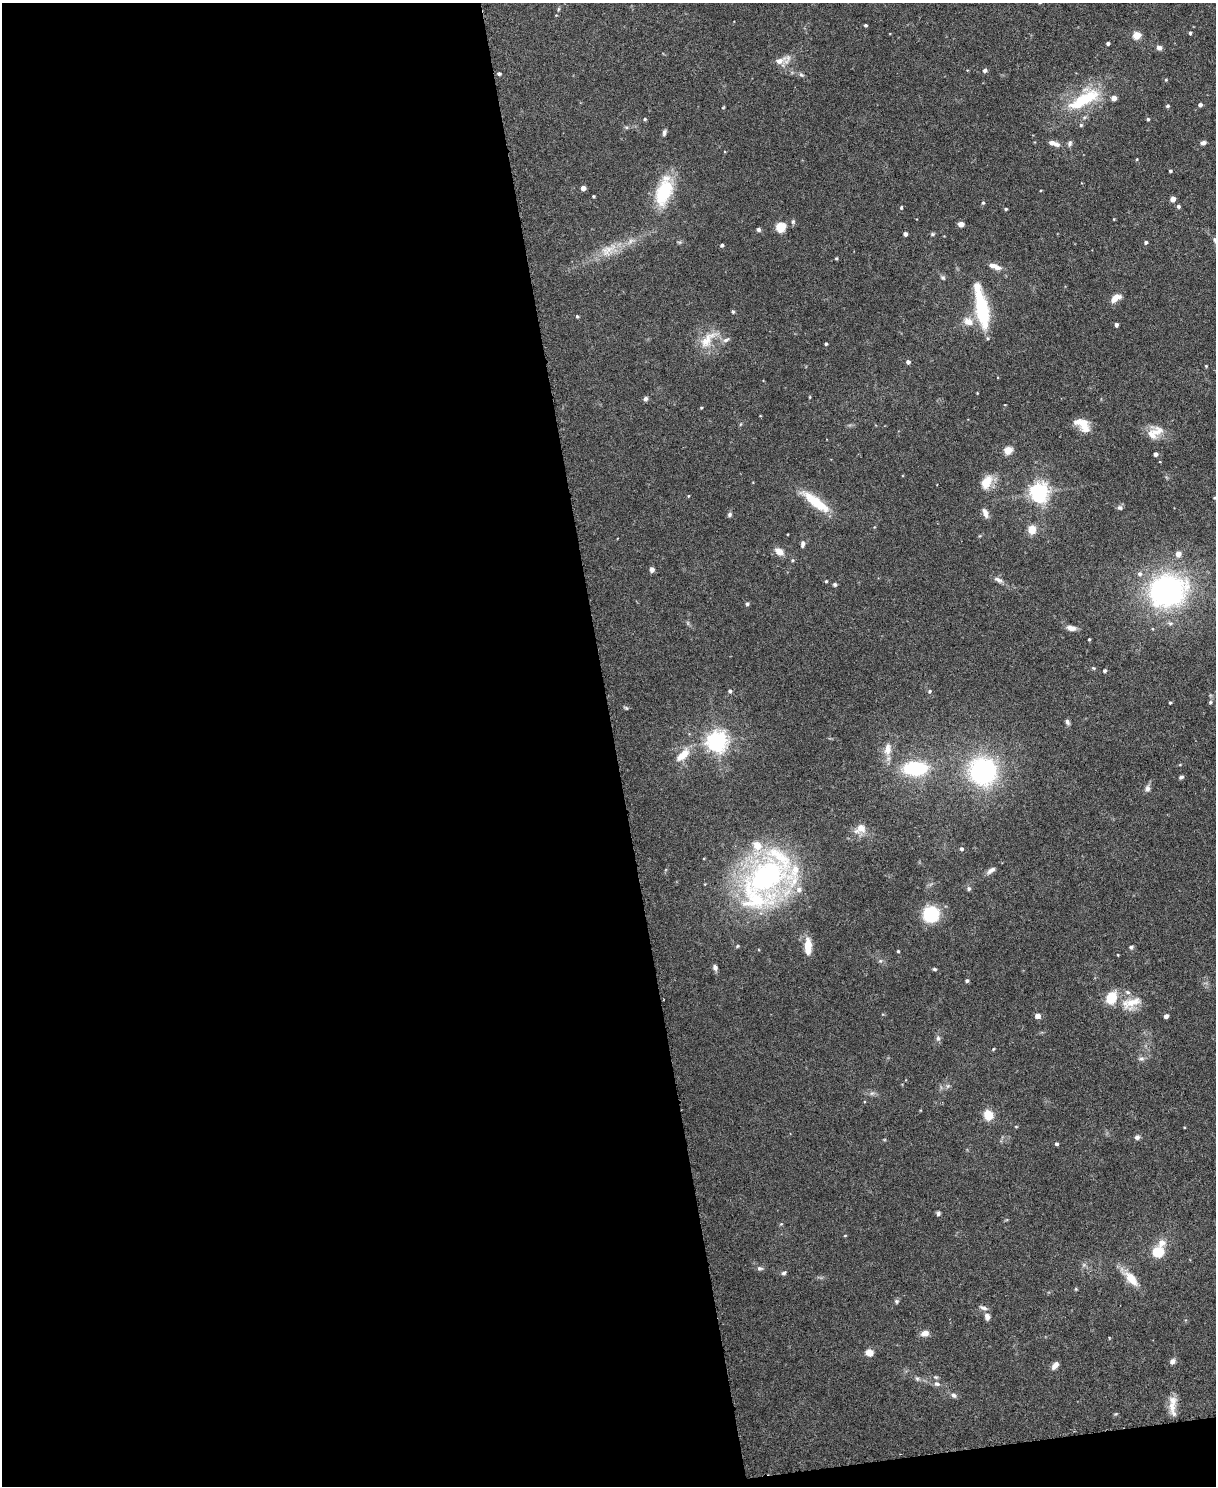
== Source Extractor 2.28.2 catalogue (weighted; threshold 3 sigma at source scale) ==
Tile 9 of 4 x 3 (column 1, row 3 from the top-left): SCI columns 3-1216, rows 135-1618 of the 4863 x 4841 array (HDU 1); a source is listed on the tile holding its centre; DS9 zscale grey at full resolution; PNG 1218 x 1488 px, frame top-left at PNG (2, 3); no overlay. Shown black and unused: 51% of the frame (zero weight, under 3 of 6 exposures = <1% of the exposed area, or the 3 px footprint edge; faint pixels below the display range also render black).
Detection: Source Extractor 2.28.2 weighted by HDU 2 'WHT'; one run over the whole footprint, this tile lists its part. Background 0.12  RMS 0.0041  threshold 0.0169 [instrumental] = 3 sigma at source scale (4.09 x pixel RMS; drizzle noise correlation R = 1.36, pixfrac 0.8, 0.05/0.05 arcsec/px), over >= 5 px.
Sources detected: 157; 9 inside a brighter listed object's ellipse — not listed separately; the other 148 listed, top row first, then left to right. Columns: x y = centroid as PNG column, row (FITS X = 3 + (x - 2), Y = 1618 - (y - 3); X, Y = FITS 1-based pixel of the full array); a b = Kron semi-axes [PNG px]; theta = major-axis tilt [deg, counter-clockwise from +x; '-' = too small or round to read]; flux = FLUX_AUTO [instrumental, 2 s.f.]
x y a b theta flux
558 9 6 4 88 0.49
865 25 4 3 - 0.6
1190 33 4 4 - 0.67
1137 35 5 5 - 12
1108 43 4 3 - 0.91
1159 48 6 5 - 1.6
780 61 17 8 23 3.5
985 70 6 5 - 0.82
499 74 5 4 - 0.79
801 75 7 5 -42 0.77
1166 80 5 4 - 0.43
1114 98 4 4 - 2.9
1084 99 47 17 31 23
1200 105 4 4 - 1.2
1167 106 4 4 - 0.66
723 108 4 3 - 0.29
645 119 4 3 - 0.45
1148 119 4 3 - 0.57
1081 125 5 4 - 0.62
664 133 9 5 78 0.96
1052 143 9 6 -9 1.9
1203 143 6 5 - 1.2
1069 144 9 6 67 1
1137 159 4 3 - 0.29
1170 171 3 3 - 0.57
583 188 4 4 - 2.8
664 192 27 13 72 25
593 196 3 3 - 0.43
1173 199 4 4 - 3.2
983 203 5 4 - 0.54
1178 206 5 4 - 0.79
901 208 5 4 - 0.5
1006 209 4 3 - 0.53
1114 219 4 3 - 0.28
793 222 7 5 70 0.67
961 224 5 5 - 2.1
781 227 5 5 - 22
758 229 4 4 - 1.1
905 234 4 4 - 1.5
932 234 6 5 - 0.56
1215 241 9 5 -59 1.1
1146 242 4 4 - 0.74
722 245 4 4 - 0.72
608 250 30 12 30 8.3
836 258 4 3 - 0.45
996 267 14 7 -26 2.5
943 277 8 5 -48 0.76
1115 298 12 7 33 3.5
982 308 49 12 -79 25
733 312 4 4 - 0.5
577 316 4 4 - 0.48
968 321 14 10 -28 4.2
1116 325 4 4 - 1.1
707 340 32 14 47 8
726 340 10 5 25 1.2
826 344 3 3 - 0.6
908 362 4 4 - 1.2
1206 366 4 3 - 0.37
810 397 4 3 - 0.3
645 399 6 5 - 1
701 408 4 3 - 0.34
1082 425 20 11 -40 6.3
1155 433 24 13 31 5.7
1008 450 5 5 - 13
1156 454 4 4 - 1.4
986 482 19 11 61 6.5
1039 492 6 6 - 200
688 496 4 3 - 0.33
815 502 42 11 -37 12
1120 508 7 6 - 0.97
985 513 13 6 -69 2.1
729 515 6 5 - 0.78
1032 530 10 8 84 4.4
802 544 8 5 85 1.2
779 552 11 8 -33 3.2
1178 554 5 5 - 2.9
792 560 5 4 - 0.5
652 570 5 5 - 1.6
998 580 14 6 -24 1.6
826 581 4 4 - 0.45
835 585 5 5 - 0.66
1168 591 38 31 13 81
747 604 5 4 - 0.65
1071 628 12 6 -8 2.2
1089 639 3 2 - 0.41
1093 668 5 4 - 0.45
1105 671 5 4 - 0.68
730 691 5 4 - 0.8
929 691 5 5 - 0.68
1210 702 5 4 - 0.62
1170 703 3 3 - 0.44
626 708 7 3 -35 0.48
1067 722 7 5 -67 1.1
716 741 7 7 - 240
888 749 16 8 83 3.8
683 755 21 9 43 6
915 768 19 10 1 31
983 771 24 23 - 58
1181 777 6 4 27 0.77
1147 789 8 7 - 1.5
860 829 17 12 31 4.1
961 849 5 4 - 0.88
991 870 12 6 34 1.7
766 876 43 35 39 92
969 889 5 5 - 0.93
931 914 13 12 - 22
808 945 16 9 -89 5.6
737 946 5 4 - 0.44
1131 947 6 5 - 0.76
898 951 3 3 - 0.46
1118 955 4 2 - 0.26
880 961 6 4 43 0.57
715 967 8 5 -62 1.2
934 969 5 4 - 0.53
967 981 4 4 - 0.78
1111 998 8 6 63 15
1131 1003 27 13 20 7.8
1038 1016 4 4 - 2.9
1166 1016 4 4 - 1.5
938 1038 8 6 76 1.1
993 1049 4 3 - 0.37
1141 1059 9 5 2 1.1
948 1086 6 5 - 0.77
872 1093 7 4 18 0.79
988 1115 10 8 -63 6.6
1016 1126 5 3 - 0.32
1137 1137 6 6 - 1.1
1057 1144 4 4 - 0.67
938 1214 5 5 - 0.83
781 1224 4 4 - 0.39
845 1235 4 3 - 0.32
1162 1243 11 9 43 3.2
1158 1252 10 9 - 9.6
760 1268 9 5 -4 0.89
784 1273 6 5 - 0.75
1131 1278 23 10 -48 6.9
1076 1289 5 4 - 0.41
897 1301 7 5 -89 0.67
983 1308 13 5 -19 1.2
987 1316 8 6 -70 1.9
925 1333 8 6 12 2.7
869 1353 9 8 - 2.6
1172 1361 6 5 - 1.7
1055 1366 10 6 50 1.9
917 1379 6 5 - 0.69
937 1384 8 6 -22 1.3
954 1395 7 6 - 1.1
1172 1404 26 8 85 4.7
Isophote crosses this tile's border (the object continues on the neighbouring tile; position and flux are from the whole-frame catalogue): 1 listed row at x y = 1215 241